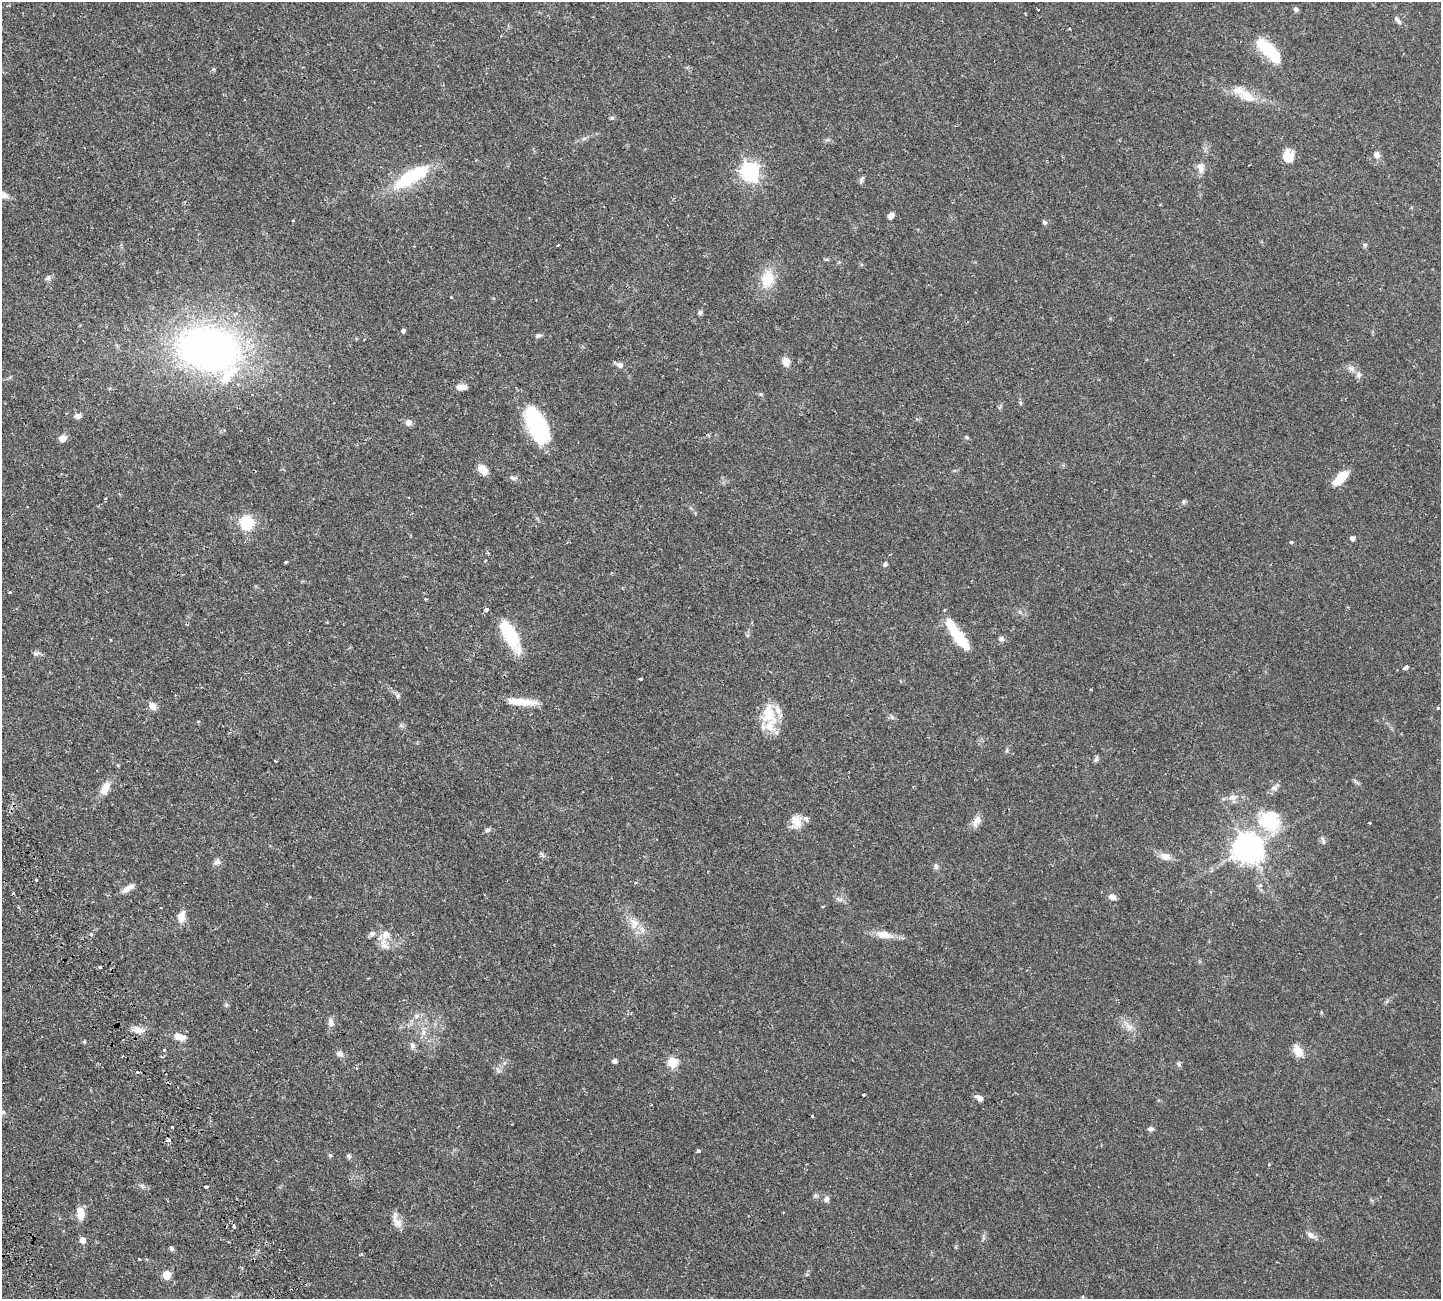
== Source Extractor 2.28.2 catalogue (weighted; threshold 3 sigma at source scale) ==
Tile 7 of 4 x 4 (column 3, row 2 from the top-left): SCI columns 3110-4548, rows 2935-4231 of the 6326 x 6317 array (HDU 1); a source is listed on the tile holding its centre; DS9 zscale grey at full resolution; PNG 1443 x 1301 px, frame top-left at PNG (2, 2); no overlay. Shown black and unused: <1% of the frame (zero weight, under 2 of 3 exposures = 12% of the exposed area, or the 3 px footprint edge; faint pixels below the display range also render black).
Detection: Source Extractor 2.28.2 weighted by HDU 2 'WHT'; one run over the whole footprint, this tile lists its part. Background 0.0542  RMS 0.0052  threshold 0.0233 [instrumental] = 3 sigma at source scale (4.5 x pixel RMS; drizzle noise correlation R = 1.50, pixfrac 1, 0.05/0.05 arcsec/px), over >= 5 px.
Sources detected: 139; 3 inside a brighter object's white glare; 5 cosmic-ray / hot-pixel residue — not listed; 5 inside a brighter listed object's ellipse — not listed separately; the other 126 listed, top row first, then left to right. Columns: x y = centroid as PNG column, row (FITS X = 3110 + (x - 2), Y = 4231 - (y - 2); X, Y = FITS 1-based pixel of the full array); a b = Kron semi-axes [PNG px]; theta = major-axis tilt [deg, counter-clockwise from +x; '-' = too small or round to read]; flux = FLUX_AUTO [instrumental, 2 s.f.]
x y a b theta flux
1296 9 6 5 - 1.1
1398 20 12 5 -51 1.6
1268 50 24 15 -58 13
1245 95 36 11 -33 10
612 118 6 5 - 0.69
584 138 7 4 20 0.93
1376 155 9 7 -73 2.5
1288 156 14 12 -88 6.5
1201 168 14 9 -86 3.3
750 171 8 8 - 130
412 176 50 14 31 29
861 179 10 5 66 1.1
891 216 7 5 48 2.3
293 220 3 3 - 0.46
1044 222 6 5 - 1
558 245 3 2 - 1.4
1365 245 6 5 - 0.79
826 259 6 4 -16 0.6
48 278 8 6 74 1.2
767 279 25 17 75 12
451 298 4 3 - 3.2
700 312 7 5 19 1.2
403 331 5 4 - 0.94
538 335 7 5 11 1
208 347 48 36 -23 270
786 361 10 8 -74 3.6
620 365 8 7 - 2.1
1351 368 10 7 -20 2.1
1358 375 9 7 79 1.7
461 387 13 7 3 2.8
1020 403 6 4 -72 0.62
78 416 8 6 8 1.9
408 422 8 8 - 2.1
537 425 40 19 -65 42
967 437 6 4 -23 0.67
62 438 8 7 - 3.1
483 469 12 8 -44 4.7
1341 477 18 8 44 11
513 478 9 5 -16 1.2
105 499 3 3 - 1.2
1184 502 6 4 89 0.73
247 523 12 11 - 18
1352 538 5 4 - 1.8
1291 542 3 3 - 1.2
286 562 4 3 - 0.85
885 564 7 5 61 0.92
10 592 3 3 - 1.1
425 599 3 3 - 0.39
486 610 4 4 - 1.4
510 634 34 12 -62 25
957 635 35 9 -55 21
1001 638 7 6 - 1.5
111 640 3 2 - 0.39
36 654 9 6 20 1.2
1406 667 5 3 - 2.1
640 679 4 3 - 1.9
398 696 7 5 89 0.97
526 702 31 8 2 7.3
153 706 10 8 -55 3
1438 708 3 3 - 0.71
768 714 34 18 76 13
892 717 7 5 -47 1
1007 750 6 4 71 0.69
1096 760 8 6 35 1.1
275 761 3 2 - 0.48
105 788 18 9 63 5.5
1274 788 8 7 - 1.8
1233 797 12 8 12 2.9
977 821 16 8 58 3.6
1270 821 35 31 -48 25
796 822 17 13 -77 6.2
1370 823 3 2 - 0.56
488 830 8 5 27 1
1248 848 10 9 - 640
542 855 8 4 -53 0.92
1165 857 15 9 -17 3.4
217 862 10 7 54 1.8
936 866 8 6 -74 1.1
36 880 3 3 - 1.7
1260 885 5 4 - 0.74
128 888 17 6 30 3.3
1112 897 9 7 -20 2.3
840 899 9 4 -5 1.2
823 906 4 3 - 0.37
181 917 15 9 83 4.4
635 924 15 11 77 5
372 934 8 7 - 1.5
386 934 12 12 - 4.4
91 935 4 3 - 1.1
884 935 22 10 -11 5.9
100 967 3 3 - 1.3
416 1016 7 4 89 1
331 1022 10 7 -82 2.4
1129 1027 11 7 -22 2.9
138 1030 14 8 -22 3.6
423 1032 7 4 -90 1.4
180 1037 13 7 -12 4.9
84 1042 6 3 19 0.5
412 1045 10 6 -74 1.6
164 1050 4 3 - 1.4
1298 1051 14 9 -61 6
339 1054 10 7 -29 1.9
614 1061 6 5 - 1.1
672 1062 6 5 - 26
1179 1064 6 6 - 0.94
498 1070 7 4 -72 1
863 1095 3 2 - 0.63
979 1098 9 5 -32 2.3
3 1112 7 6 - 1.4
812 1116 3 2 - 0.5
172 1127 3 3 - 1.1
1151 1129 7 6 - 1.4
168 1140 5 4 - 1.8
699 1151 3 3 - 8.3
330 1155 6 5 - 0.68
349 1156 6 5 - 1
142 1186 7 5 -46 1.1
206 1187 4 3 - 1.3
826 1199 8 7 - 1.7
80 1213 11 7 -81 7
397 1223 16 9 -47 3.9
1311 1235 10 7 -35 2.5
82 1240 6 5 - 3.2
171 1248 7 5 -48 0.94
139 1259 3 2 - 0.44
167 1275 5 5 - 16
Isophote crosses this tile's border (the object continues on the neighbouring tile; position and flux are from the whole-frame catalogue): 1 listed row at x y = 3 1112